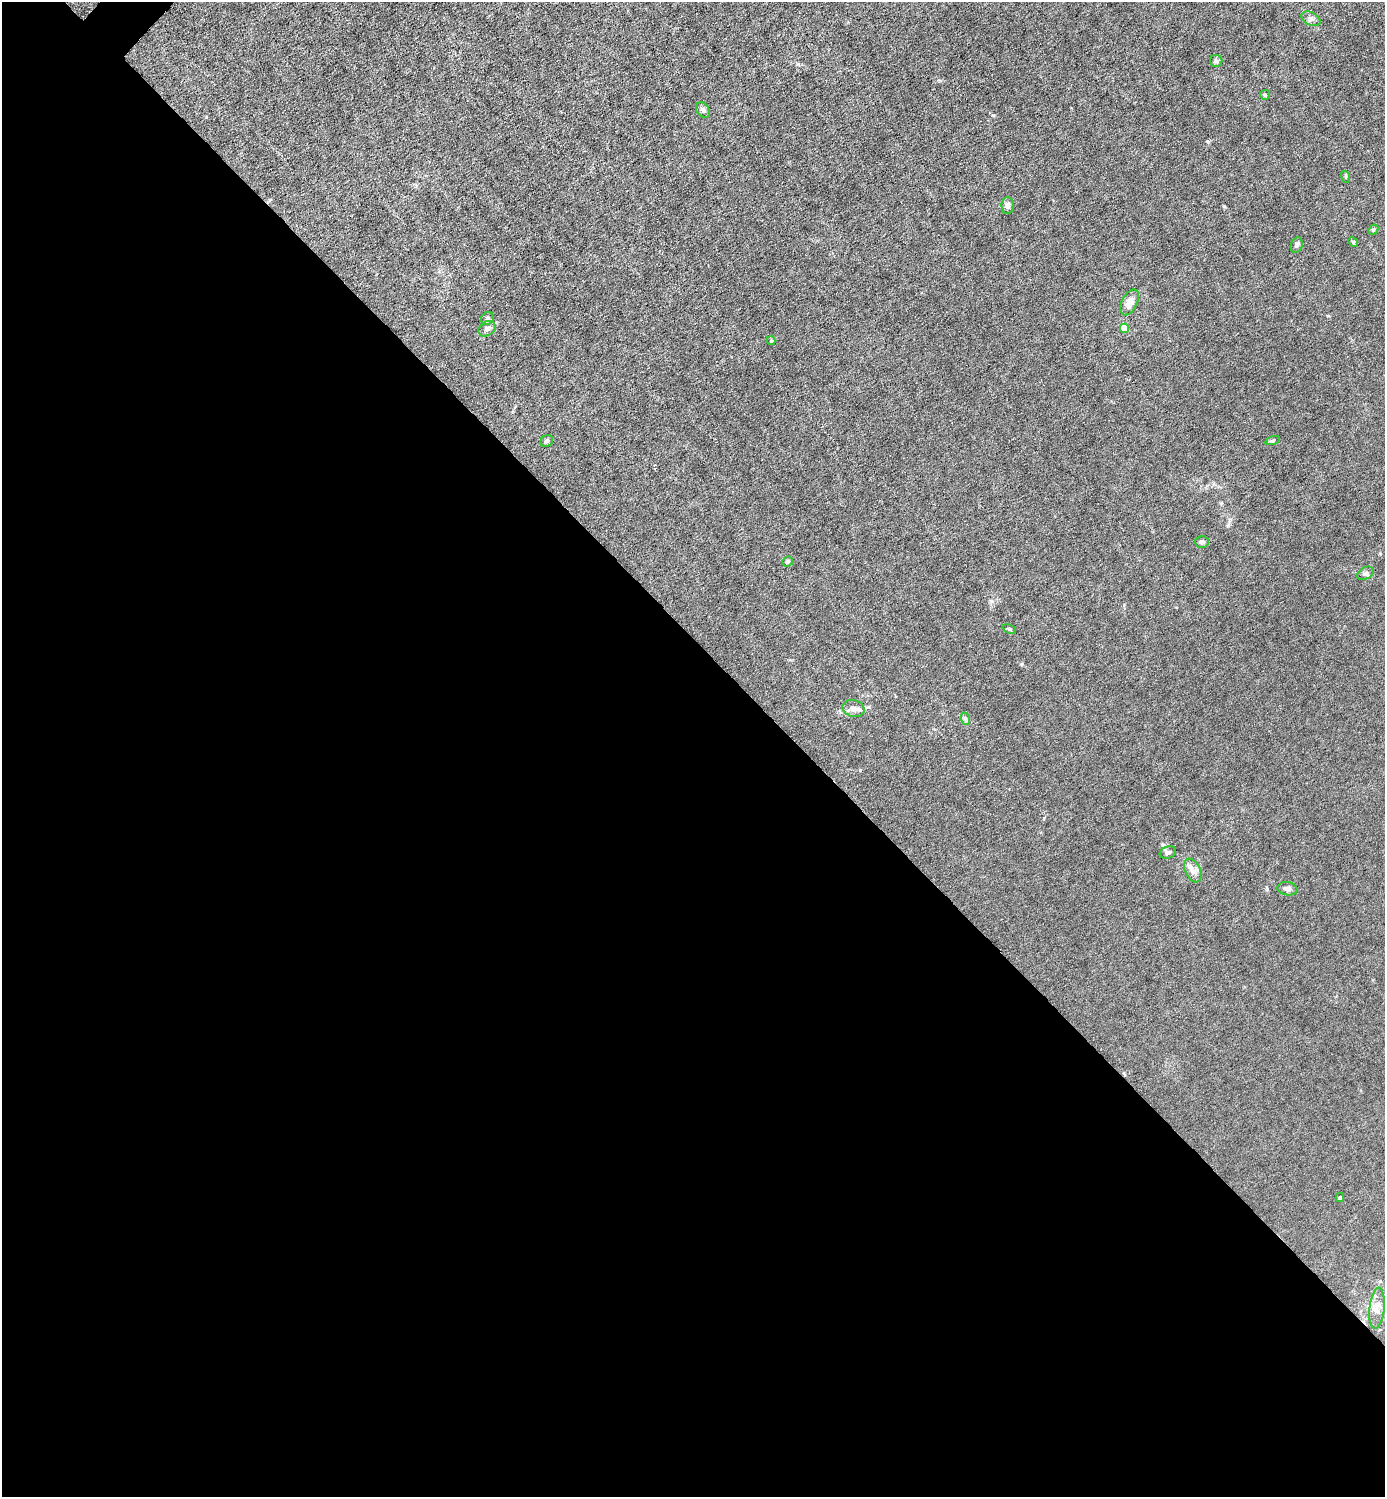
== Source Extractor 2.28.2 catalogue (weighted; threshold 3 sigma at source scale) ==
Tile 14 of 4 x 4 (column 2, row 4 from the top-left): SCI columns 1537-2919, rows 1-1495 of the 5980 x 5980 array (HDU 1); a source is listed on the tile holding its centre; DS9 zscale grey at full resolution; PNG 1387 x 1499 px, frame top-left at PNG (2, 2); each listed source drawn as its Kron ellipse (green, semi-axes under 4 px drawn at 4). Shown black and unused: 57% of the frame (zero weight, under 6 of 12 exposures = <1% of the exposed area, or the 3 px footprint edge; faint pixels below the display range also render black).
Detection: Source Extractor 2.28.2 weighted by HDU 2 'WHT'; one run over the whole footprint, this tile lists its part. Background 0.0143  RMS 0.003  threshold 0.0125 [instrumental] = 3 sigma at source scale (4.09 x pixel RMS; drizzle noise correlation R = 1.36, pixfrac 0.8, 0.05/0.05 arcsec/px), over >= 5 px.
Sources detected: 27; all 27 listed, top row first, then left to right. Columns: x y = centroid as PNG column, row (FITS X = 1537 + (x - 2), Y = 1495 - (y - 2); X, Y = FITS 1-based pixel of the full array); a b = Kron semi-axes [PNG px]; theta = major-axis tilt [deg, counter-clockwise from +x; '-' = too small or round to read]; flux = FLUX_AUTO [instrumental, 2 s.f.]
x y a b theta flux
1311 19 10 6 -27 0.96
1216 61 6 6 - 0.62
1265 95 5 4 - 0.44
703 110 8 6 -51 0.93
1346 177 6 4 -73 0.37
1008 206 8 6 88 1.1
1373 230 6 4 45 0.39
1353 242 5 4 - 0.34
1297 245 8 5 68 0.65
1129 302 14 7 63 2.7
487 319 7 6 - 0.56
1125 328 5 4 - 6.8
487 329 9 7 34 1
771 341 4 4 - 0.33
1273 440 7 3 19 0.36
547 441 6 5 - 0.56
1202 542 6 6 - 0.84
788 561 5 5 - 0.69
1365 573 9 6 31 0.72
1010 629 7 4 -26 0.39
854 708 11 8 -15 1.5
966 719 6 4 -70 0.47
1168 852 8 6 20 0.8
1193 870 12 7 -65 1.7
1287 889 10 6 -10 1.1
1340 1198 4 4 - 0.3
1377 1308 20 7 84 2.5
Unlisted compact peaks at least as high as the median listed source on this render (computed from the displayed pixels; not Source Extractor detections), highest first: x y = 993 115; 1208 142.